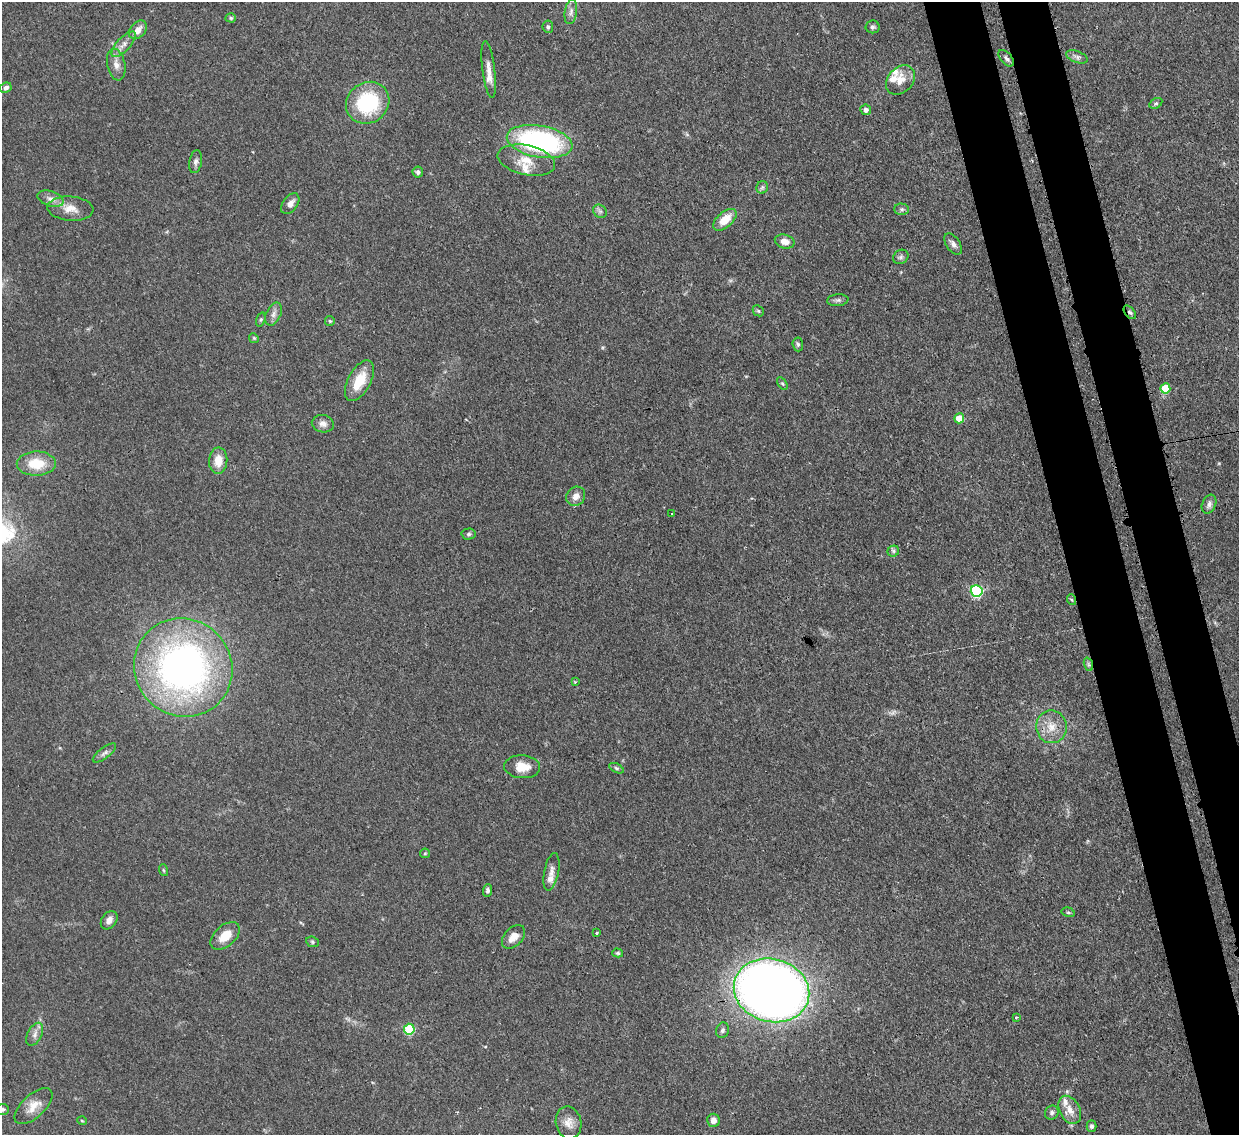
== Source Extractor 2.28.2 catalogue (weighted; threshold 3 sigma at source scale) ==
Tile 6 of 4 x 4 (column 2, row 2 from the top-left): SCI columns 1313-2549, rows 2485-3617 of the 5105 x 5088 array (HDU 1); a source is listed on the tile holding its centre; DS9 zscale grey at full resolution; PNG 1241 x 1137 px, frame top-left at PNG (2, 2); each listed source drawn as its Kron ellipse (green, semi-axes under 4 px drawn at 4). Shown black and unused: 8% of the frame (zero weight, under 3 of 4 exposures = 9% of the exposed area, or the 3 px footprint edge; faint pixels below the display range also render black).
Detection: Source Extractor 2.28.2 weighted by HDU 2 'WHT'; one run over the whole footprint, this tile lists its part. Background 0.146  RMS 0.0052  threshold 0.0234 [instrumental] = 3 sigma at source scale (4.5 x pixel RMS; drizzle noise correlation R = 1.50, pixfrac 1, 0.05/0.05 arcsec/px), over >= 5 px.
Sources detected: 89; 1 too faint to see at this stretch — neither listed nor drawn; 6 inside a brighter listed object's ellipse — not listed separately; the other 82 listed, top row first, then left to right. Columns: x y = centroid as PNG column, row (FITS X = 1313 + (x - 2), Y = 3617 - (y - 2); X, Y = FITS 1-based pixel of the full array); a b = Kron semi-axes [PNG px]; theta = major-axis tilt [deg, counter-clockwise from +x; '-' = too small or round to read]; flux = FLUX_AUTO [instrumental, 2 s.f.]
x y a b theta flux
571 12 13 6 81 2.3
231 18 5 4 - 0.81
548 27 6 5 - 1.1
873 27 7 6 - 1.2
138 30 10 7 51 4.3
124 44 16 6 47 3.6
1077 57 11 5 -20 1.9
1006 58 10 5 -49 1.6
116 65 16 9 -78 4.1
489 69 28 6 -83 4.5
900 80 16 12 45 6.3
6 88 6 5 - 1.7
368 103 22 20 36 41
1156 103 7 4 29 0.9
866 110 5 5 - 2
540 141 33 15 -10 92
526 160 29 15 -12 11
196 162 11 6 80 1.9
418 172 5 5 - 1.3
762 187 6 5 - 1.2
51 199 13 7 -17 3.3
290 204 12 7 53 3.3
70 209 23 12 -4 7.1
902 209 7 6 - 1.2
600 211 7 6 - 1.5
725 220 14 7 41 8.5
785 241 10 7 -16 4.4
953 244 12 6 -56 2.2
901 257 8 7 - 1.5
838 300 11 6 5 1.5
758 311 6 5 - 0.77
1130 312 8 4 -51 1.2
273 314 12 7 65 2.5
261 320 7 4 70 0.8
330 321 5 4 - 0.64
254 338 5 4 - 0.62
798 344 7 5 -85 0.98
359 381 22 11 62 14
782 383 7 4 -57 0.8
1165 388 5 5 - 17
959 418 5 5 - 13
323 424 11 8 -11 2.9
218 461 13 9 86 7.4
36 464 19 12 1 14
576 496 10 9 - 3.5
1209 504 10 6 66 2.1
672 514 3 2 - 0.78
469 534 7 5 3 1.1
893 551 6 5 - 1.1
977 591 6 6 - 71
1072 600 5 3 - 0.53
1088 664 7 4 -71 0.96
183 667 50 48 -46 230
575 682 4 4 - 0.47
1051 727 16 15 - 8.2
104 753 14 5 37 2
522 767 18 11 -4 8.5
616 768 8 4 -27 1
425 853 5 4 - 0.73
163 870 6 3 -70 0.64
551 872 19 7 79 3.6
487 891 6 4 88 1.3
1068 912 7 4 -16 0.77
109 920 10 7 54 3
596 933 3 2 - 0.78
225 936 17 10 41 8.4
513 937 14 9 46 5
312 942 6 5 - 0.79
618 953 5 4 - 0.86
771 990 38 31 -15 510
1016 1017 3 3 - 0.63
409 1029 5 5 - 32
722 1030 8 6 72 1.4
35 1034 12 7 62 2.8
33 1106 23 11 43 6.9
2 1109 7 5 2 1.3
1070 1110 15 10 -61 5.5
1052 1113 7 6 - 1.4
713 1120 6 6 - 3
82 1121 5 3 - 0.48
569 1123 16 12 -78 5.2
1091 1126 5 5 - 1.3
Overlapping masked pixels (flux is a lower limit): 2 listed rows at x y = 1130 312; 771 990
Isophote crosses this tile's border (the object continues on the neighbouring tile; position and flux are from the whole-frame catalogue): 1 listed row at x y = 2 1109